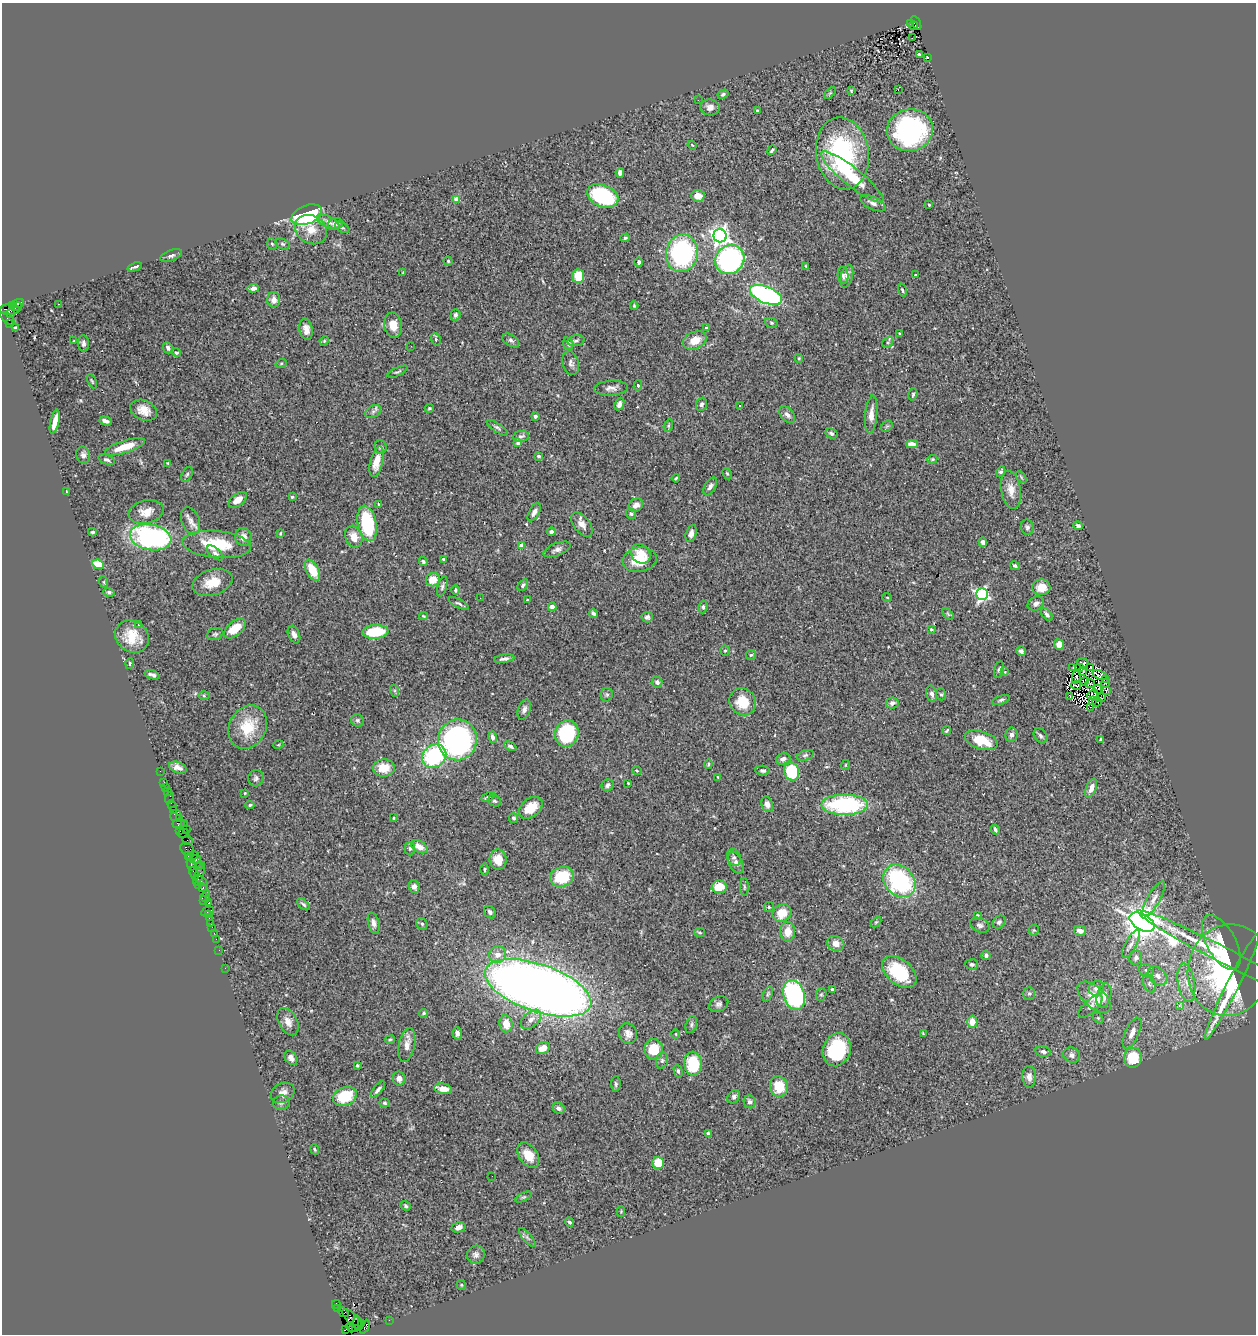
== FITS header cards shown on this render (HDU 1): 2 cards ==
NAXIS1  =                 1254
NAXIS2  =                 1332

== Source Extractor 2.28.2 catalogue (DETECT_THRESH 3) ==
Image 1254 x 1332 px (HDU 1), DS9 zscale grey, 1 PNG px = 1 image px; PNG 1258 x 1336 px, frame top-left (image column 1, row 1332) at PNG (2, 3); each listed source drawn as its Kron ellipse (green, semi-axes under 4 px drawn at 4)
Background 0.636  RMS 0.03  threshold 0.09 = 3 sigma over >= 5 px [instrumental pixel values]
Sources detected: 413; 4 with non-positive FLUX_AUTO (blend fragments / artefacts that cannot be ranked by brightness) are neither listed nor drawn; the other 409 listed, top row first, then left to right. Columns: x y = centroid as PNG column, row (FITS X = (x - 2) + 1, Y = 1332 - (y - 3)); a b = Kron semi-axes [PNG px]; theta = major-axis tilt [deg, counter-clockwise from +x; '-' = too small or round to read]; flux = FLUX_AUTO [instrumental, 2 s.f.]
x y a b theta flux
910 23 2 2 - 53
916 23 7 3 -62 180
914 26 4 3 - 41
912 38 3 2 - 2.5
919 55 4 3 - 3.1
927 57 3 3 - 1.9
898 89 3 2 - 14
851 91 4 3 - 2.1
830 93 7 4 44 2.7
723 94 6 4 29 4.3
698 100 3 2 - 2.7
710 107 9 8 - 12
757 111 3 3 - 4.8
910 130 23 21 14 320
692 145 5 3 - 1.8
772 150 5 3 - 3.3
842 153 36 26 -80 270
620 173 5 4 - 6.7
852 177 39 9 -39 84
603 196 16 11 -23 180
698 196 7 6 - 19
457 199 4 4 - 31
873 203 14 6 -26 9.9
929 205 3 3 - 2.7
307 215 16 9 21 290
328 222 12 5 -30 7.8
335 224 7 5 3 7.5
342 227 8 5 -30 4.6
311 230 17 13 -31 26
720 236 6 6 - 1100
625 238 5 4 - 3.7
272 244 6 4 -45 2.9
283 244 7 5 -27 3.3
682 253 19 16 79 340
171 255 11 5 21 6.1
730 260 15 13 42 430
448 261 4 4 - 2.2
639 262 4 4 - 5.7
806 266 4 3 - 2
135 267 7 2 21 3.7
403 273 4 3 - 1.6
843 275 8 5 -84 5.3
915 275 4 3 - 1.5
578 276 6 6 - 52
847 276 12 6 75 9
253 288 6 4 8 8.4
902 290 6 3 -75 3
766 295 17 8 -22 490
274 300 7 6 - 13
17 303 7 4 13 73
59 304 2 2 - 1
634 305 4 3 - 2.2
12 306 4 3 - 61
17 307 4 2 - 37
10 310 10 5 1 460
10 314 3 3 - 120
455 315 6 5 - 5.9
8 319 9 4 -40 72
771 323 6 5 - 3
10 324 4 3 - 210
393 325 13 9 -82 26
15 327 3 2 - 2.1
706 328 3 3 - 5.4
306 329 11 6 -79 16
899 333 3 2 - 2.1
436 339 6 4 -72 3.7
511 340 9 5 -33 5.6
695 340 12 8 24 31
74 341 2 2 - 1.6
324 341 5 4 - 2
576 341 9 5 8 4.6
888 342 6 4 48 3.7
83 343 8 5 -83 5.5
568 344 6 5 - 5.6
411 346 2 2 - 4.1
168 348 6 4 -64 5.6
176 352 5 4 - 3.2
799 358 4 4 - 2.2
571 363 12 8 -75 8.7
281 364 6 3 20 2.4
398 372 11 3 26 3.6
92 381 8 3 -64 2.5
638 385 5 4 - 3.2
611 388 17 7 3 11
913 394 6 4 75 3
619 404 6 4 67 8.5
701 404 7 5 67 5.4
739 406 3 2 - 2.1
429 408 5 4 - 3
144 410 14 10 -24 23
373 411 8 6 31 5.7
871 414 19 6 85 18
787 415 9 6 -48 9.1
535 416 3 3 - 8
105 421 6 4 -17 7.9
55 422 12 4 77 20
668 426 6 4 74 2.8
887 426 6 5 - 3
497 428 12 4 -34 4.9
831 433 6 4 -29 5.5
521 436 8 5 8 5
518 443 4 3 - 9.2
912 444 6 4 0 15
125 447 21 6 18 38
380 447 7 6 - 4.7
83 455 8 7 - 7.3
539 456 4 3 - 3.6
932 459 5 4 - 2.5
107 460 8 4 -19 4.5
377 462 15 6 76 30
168 463 3 3 - 2.4
1001 472 5 4 - 3.8
187 474 8 5 62 3.7
727 474 6 4 -62 2.8
1021 477 6 3 -54 2.8
676 478 4 3 - 3
710 486 10 5 60 6.5
1011 490 19 10 -80 22
66 491 3 2 - 1
292 497 3 3 - 2.6
238 500 10 6 35 18
378 504 4 3 - 1.9
636 505 7 6 - 12
146 512 18 11 13 23
534 512 10 5 59 8.7
631 514 5 5 - 3.6
190 521 14 9 -70 14
367 523 18 9 -78 140
582 524 14 8 -52 15
1078 526 5 4 - 5.4
1027 527 8 6 -77 5.3
92 532 4 3 - 2.5
551 532 4 4 - 8.7
280 533 4 3 - 1.8
691 534 9 5 76 9.5
151 537 21 12 -11 370
243 537 9 8 - 15
354 537 11 8 -68 23
983 542 4 3 - 7.2
217 544 34 13 -5 94
521 545 4 4 - 20
557 549 14 6 22 9.8
215 553 10 5 -39 6.3
641 554 10 9 - 28
444 559 4 3 - 4.1
639 560 17 12 11 60
423 561 4 4 - 4.8
98 564 6 4 -25 45
1015 566 5 4 - 4.2
312 570 11 6 -61 44
433 580 7 6 - 27
104 582 6 3 -72 2.3
213 582 21 13 16 40
523 585 6 4 54 4.6
442 586 10 4 73 5
1041 587 9 8 - 29
455 590 4 3 - 3
109 592 6 4 -17 3.7
982 594 6 5 - 420
887 597 5 3 - 1.7
480 598 2 2 - 2.7
527 600 2 2 - 1.3
459 603 11 4 -26 4.2
1036 603 8 6 25 8.3
552 607 4 4 - 7.6
703 607 6 4 82 4.1
593 613 5 3 - 4
948 614 7 4 -45 2.8
1047 614 7 4 -51 5.4
423 616 4 3 - 2
647 617 5 5 - 5.5
138 625 4 3 - 2.5
235 628 13 7 41 39
931 629 4 3 - 2.3
375 632 13 7 4 90
215 634 8 5 18 4.2
294 635 9 5 -67 9.2
132 636 18 15 -38 49
1059 644 5 4 - 17
725 651 5 4 - 2.6
1021 651 5 4 - 5.4
751 655 5 5 - 3.5
504 659 10 4 9 6.8
130 663 5 3 - 2.4
1083 663 6 4 -7 7
1073 668 3 2 - 2
1080 668 3 2 - 0.97
1091 668 3 3 - 2.9
999 669 8 5 77 4.7
1005 672 4 4 - 1.6
1083 672 3 2 - 1.7
152 675 8 3 -18 6.1
1100 675 8 4 -18 0.5
1076 677 6 3 79 2.7
1105 679 2 2 - 320
1085 681 4 2 - 1.7
657 682 5 5 - 7.1
1105 683 4 2 - 1.1
1090 684 5 2 - 1.6
1076 685 5 2 - 2.1
1098 689 4 2 - 1.5
395 691 6 4 -71 3.3
1106 691 3 2 - 830
932 694 8 5 -76 7.9
941 694 6 5 - 3.2
607 695 7 6 - 4
1093 695 6 4 43 0.59
204 696 6 4 -1 3.1
1070 696 3 2 - 2.4
1101 698 2 2 - 0.9
1001 700 9 4 17 4.6
1093 701 3 2 - 0.48
743 702 14 12 -50 47
1097 702 4 2 - 1.2
892 703 6 5 - 8.9
1090 707 2 2 - 1.3
524 709 10 6 70 7.9
358 720 6 6 - 5.2
248 727 23 18 61 72
947 731 4 2 - 2.5
567 733 13 11 74 160
1011 735 7 6 - 7.2
1040 736 8 6 -55 5.2
492 737 6 4 -76 6.7
457 740 20 19 - 450
981 740 17 8 -18 48
1101 740 3 3 - 2
278 745 5 3 - 1.9
510 746 6 4 -22 4.4
805 755 8 5 18 4.2
434 756 12 11 - 210
783 759 7 5 18 8
708 764 5 3 - 2.5
845 765 5 3 - 1.8
178 767 9 5 -19 9.8
384 768 11 8 2 36
160 771 2 2 - 6
637 771 5 3 - 1.9
763 771 7 5 -7 5.1
792 772 9 7 -75 120
718 777 3 3 - 1.7
256 778 8 7 - 6.1
164 782 2 2 - 18
628 783 3 2 - 2.5
607 785 6 5 - 6.3
165 787 2 2 - 10
1091 788 10 5 69 14
167 792 3 3 - 66
245 793 3 2 - 1.8
488 797 7 4 26 4.4
169 798 6 2 71 15
495 801 6 5 - 3.8
767 804 8 5 -71 11
844 804 23 10 0 220
172 805 5 3 - 63
250 805 4 4 - 3
531 808 13 9 38 39
173 810 3 2 - 33
176 815 6 5 - 110
394 818 3 2 - 2
514 818 5 4 - 4.5
179 819 2 2 - 38
184 823 3 2 - 48
179 824 6 4 11 81
187 829 2 2 - 56
995 829 5 3 - 3.8
180 831 3 2 - 32
183 833 5 3 - 54
188 840 5 3 - 100
419 847 9 5 -31 17
410 848 7 5 -88 4
187 849 7 6 - 140
188 855 3 2 - 34
192 856 7 3 19 38
734 857 9 6 -66 6.4
195 859 5 3 - 200
498 860 10 8 -81 29
736 862 11 6 -66 9.6
191 864 7 3 -76 140
199 866 2 2 - 23
484 869 6 3 90 2.6
194 873 6 3 -64 86
199 874 12 4 71 130
562 877 12 10 18 84
201 881 7 4 -37 200
899 881 18 14 -46 260
198 886 3 2 - 8.2
414 886 6 5 - 9.4
719 887 7 6 - 47
744 887 9 4 -89 3.4
203 888 3 2 - 33
206 893 2 2 - 49
205 898 5 2 - 46
1154 899 20 6 61 14
203 900 4 3 - 65
209 903 3 3 - 63
303 904 7 4 -41 4.3
769 907 5 5 - 3.2
208 912 7 3 26 37
490 912 7 5 -50 5.6
782 913 10 8 37 35
208 914 4 2 - 36
977 915 4 4 - 1.7
210 917 4 2 - 38
876 922 6 4 44 2.3
999 922 7 5 50 4.2
1142 922 14 8 -30 5400
211 923 4 2 - 24
374 923 11 5 -75 8.3
422 924 6 5 - 4.3
980 925 10 7 -25 6.1
212 927 2 2 - 22
1034 930 5 5 - 2.6
1080 931 6 5 - 15
700 932 5 4 - 3.3
788 932 9 7 88 23
214 933 2 2 - 20
216 939 2 2 - 19
1221 942 30 14 -61 51
836 944 9 7 -29 16
1131 944 16 5 61 9.5
219 950 2 2 - 14
1222 954 95 8 -27 140
498 955 8 8 - 18
986 955 4 4 - 4.7
1136 958 7 6 - 7.3
972 964 6 5 - 4.3
225 968 2 2 - 20
1146 970 8 6 -24 7.1
1229 970 46 41 77 420
899 972 20 12 -40 110
1158 976 11 7 -41 14
1186 983 19 8 -80 26
1149 984 9 6 -66 7.5
1232 986 59 6 63 110
538 988 56 23 -19 2900
1096 988 8 7 - 8.1
832 989 3 3 - 4.9
1029 993 6 5 - 4.1
768 994 8 4 69 3.5
821 994 6 5 - 3.2
794 995 15 10 -72 330
1104 996 12 7 75 16
1094 997 20 10 -42 35
719 1004 10 7 28 6.7
1091 1006 15 6 42 8.9
1179 1006 3 3 - 55
424 1013 4 4 - 3.4
1098 1018 6 4 -45 2.2
531 1019 12 7 42 13
288 1022 15 9 -61 16
972 1022 6 5 - 23
506 1024 8 6 -83 29
691 1024 9 5 75 5.1
457 1033 6 5 - 8.2
1132 1033 17 7 65 16
628 1034 10 9 - 11
676 1034 5 3 - 1.9
923 1034 4 2 - 1.9
390 1040 5 3 - 2.2
407 1045 17 8 78 18
543 1048 7 5 30 18
654 1049 10 9 - 63
837 1050 17 13 70 120
1043 1052 7 5 -12 5.7
1072 1055 9 7 -28 7
291 1058 8 5 -53 9.3
1133 1058 10 9 - 68
662 1060 8 6 76 5.3
693 1064 12 9 -88 98
357 1065 3 3 - 2.4
678 1071 6 4 -75 3.5
1029 1077 11 6 -88 10
399 1079 7 6 - 12
616 1084 7 4 -89 4
779 1087 10 9 - 50
443 1089 9 5 -11 26
378 1090 9 4 50 6.5
283 1093 12 9 27 12
345 1096 12 9 24 78
734 1097 7 5 52 5.4
750 1102 6 6 - 6.4
281 1103 8 7 - 5.5
385 1103 5 4 - 2.9
559 1108 6 5 - 7.1
708 1133 4 4 - 3.3
315 1149 5 3 - 2.3
528 1155 14 9 -55 29
658 1163 6 6 - 44
492 1176 2 2 - 1.8
523 1197 9 4 26 3.7
406 1206 5 4 - 3.2
621 1211 5 4 - 2.2
569 1222 5 4 - 4.4
458 1227 7 5 14 9.6
527 1237 12 4 -50 4.9
476 1255 9 8 - 7.8
461 1285 5 4 - 2.5
336 1304 4 3 - 28
338 1309 3 2 - 27
343 1312 5 3 - 37
353 1319 13 5 -46 490
389 1320 2 2 - 14
357 1322 6 2 -88 100
361 1323 3 3 - 450
351 1327 5 3 - 300
365 1327 7 4 63 110
356 1328 3 2 - 31
346 1329 4 3 - 99
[4 non-positive-flux detections neither listed nor drawn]